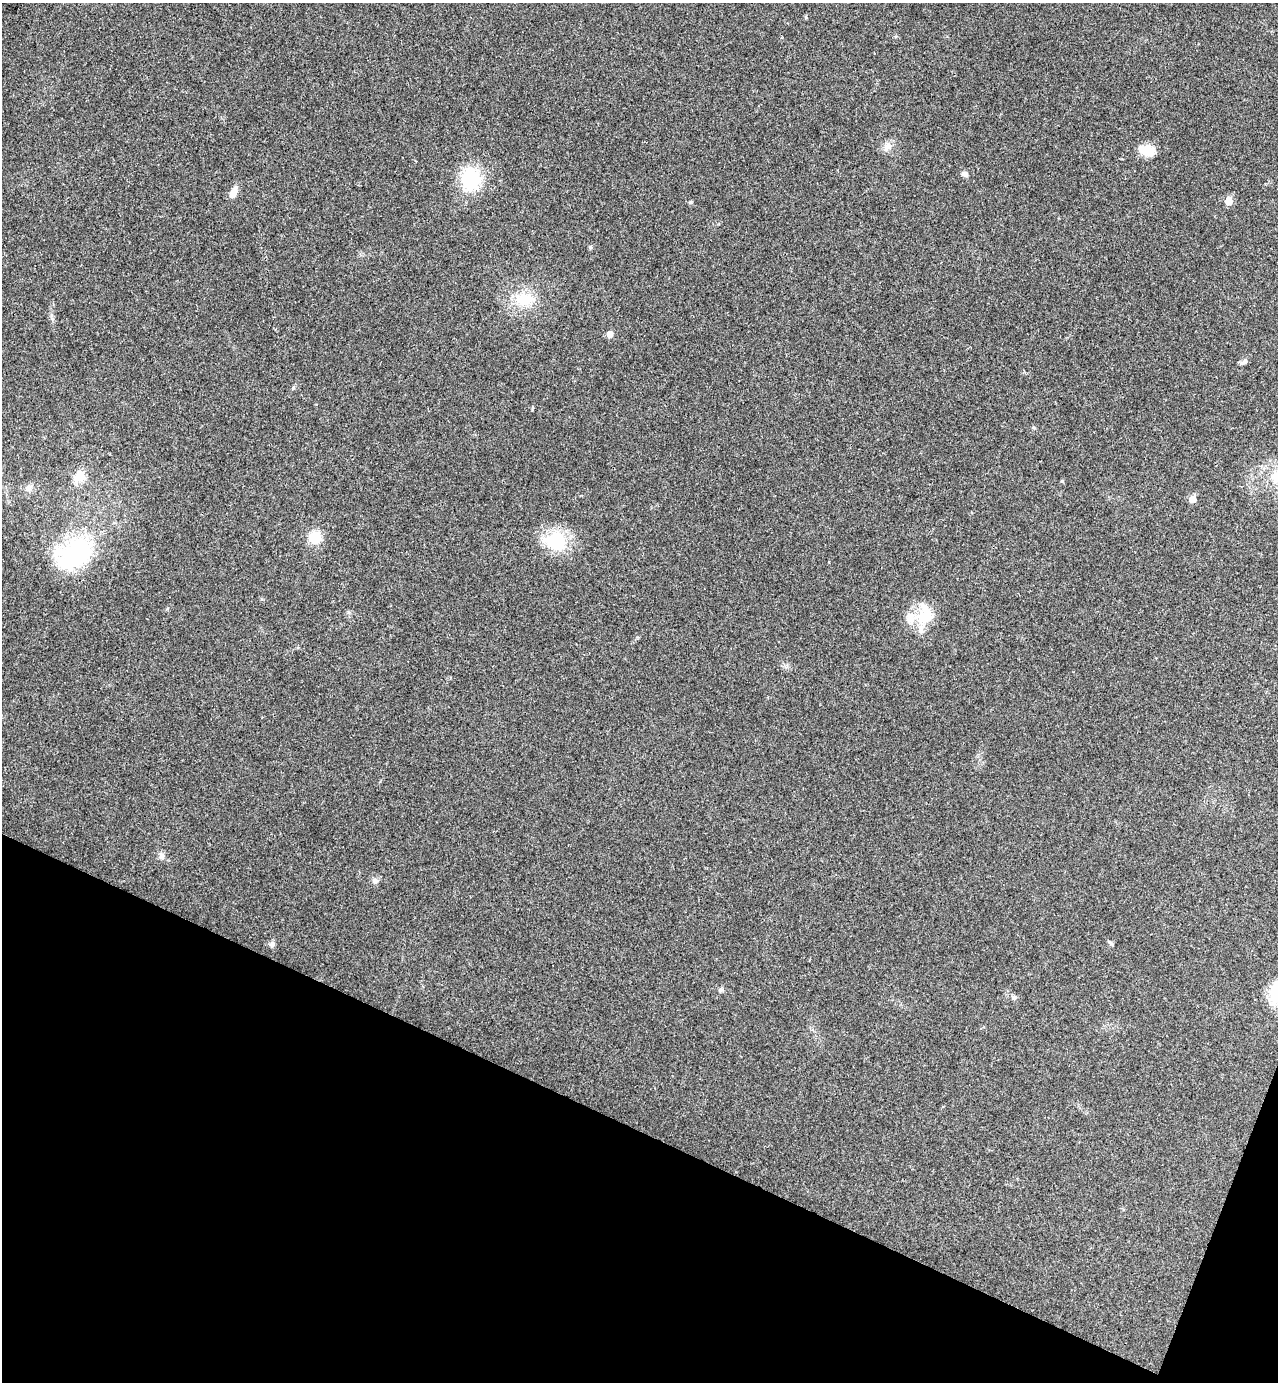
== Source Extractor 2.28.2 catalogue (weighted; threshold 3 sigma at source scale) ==
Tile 15 of 4 x 4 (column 3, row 4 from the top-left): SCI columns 2742-4017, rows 30-1409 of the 5616 x 5577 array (HDU 1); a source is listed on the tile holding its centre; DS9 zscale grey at full resolution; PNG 1280 x 1384 px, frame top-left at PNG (2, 3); no overlay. Shown black and unused: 19% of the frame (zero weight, under 3 of 4 exposures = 6% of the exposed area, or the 3 px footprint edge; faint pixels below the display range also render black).
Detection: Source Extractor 2.28.2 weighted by HDU 2 'WHT'; one run over the whole footprint, this tile lists its part. Background 0.0456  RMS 0.0051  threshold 0.0229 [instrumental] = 3 sigma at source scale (4.5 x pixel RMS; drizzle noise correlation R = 1.50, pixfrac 1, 0.05/0.05 arcsec/px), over >= 5 px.
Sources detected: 25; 1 inside a brighter listed object's ellipse — not listed separately; the other 24 listed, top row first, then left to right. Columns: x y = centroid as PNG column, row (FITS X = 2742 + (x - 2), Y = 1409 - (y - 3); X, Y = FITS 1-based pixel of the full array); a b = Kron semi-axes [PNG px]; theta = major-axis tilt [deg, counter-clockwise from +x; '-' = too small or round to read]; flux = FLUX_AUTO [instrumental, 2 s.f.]
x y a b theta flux
806 17 5 3 - 0.57
887 146 13 9 56 3.3
1147 150 18 12 -22 8
965 174 9 6 -25 1.4
471 179 19 18 - 30
233 193 13 7 62 4
1229 201 6 5 - 7.5
690 202 5 4 - 0.66
591 247 6 4 89 0.64
523 299 25 18 -2 13
610 334 5 5 - 4.2
1244 362 10 6 40 1.5
80 476 19 13 -77 6.3
1192 499 5 5 - 6.2
315 537 13 13 - 9.9
556 542 29 25 -33 21
75 554 48 30 28 54
925 615 30 18 75 15
162 856 8 8 - 1.7
375 881 8 7 - 1.5
1110 943 11 3 -45 0.77
272 944 7 7 - 1.5
720 990 6 6 - 1.1
1014 997 6 5 - 0.99
Unlisted compact peaks at least as high as the median listed source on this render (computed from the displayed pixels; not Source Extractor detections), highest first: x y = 1062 481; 293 388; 348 612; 532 410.